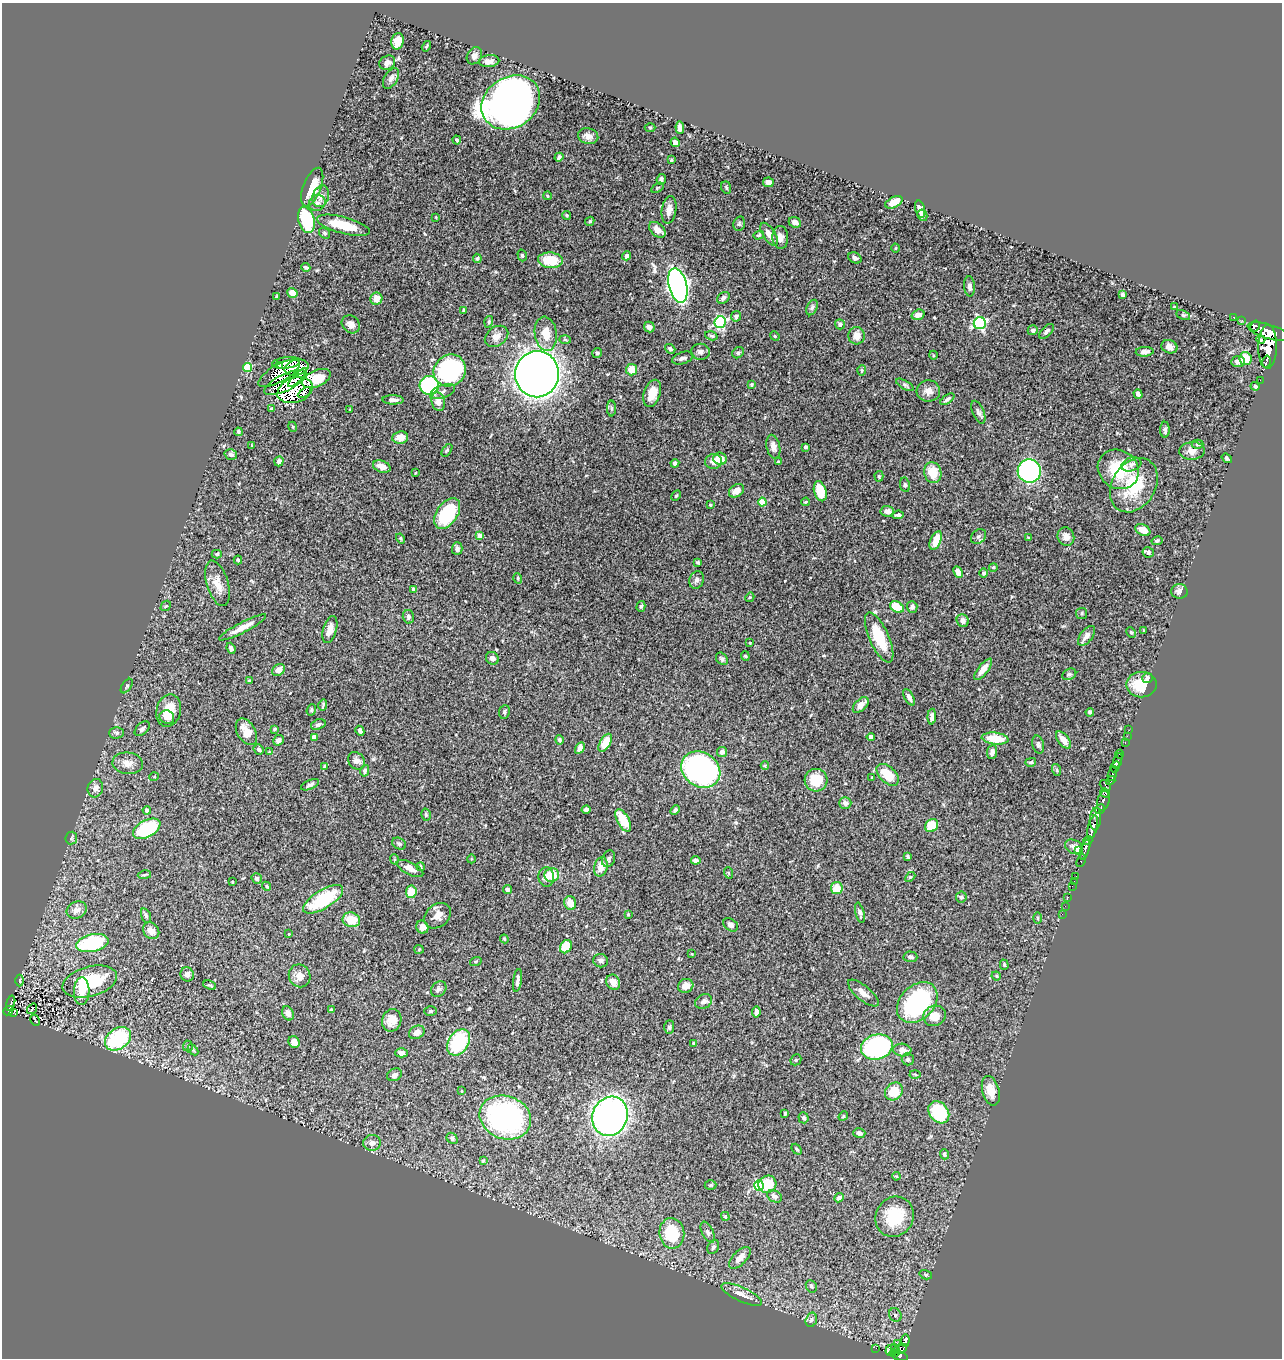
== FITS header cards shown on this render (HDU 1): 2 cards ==
NAXIS1  =                 1280
NAXIS2  =                 1356

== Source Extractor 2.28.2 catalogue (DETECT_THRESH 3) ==
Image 1280 x 1356 px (HDU 1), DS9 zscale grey, 1 PNG px = 1 image px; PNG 1284 x 1360 px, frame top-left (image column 1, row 1356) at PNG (2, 3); each listed source drawn as its Kron ellipse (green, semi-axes under 4 px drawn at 4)
Background 0.489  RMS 0.024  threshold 0.0714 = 3 sigma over >= 5 px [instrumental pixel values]
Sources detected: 402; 3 with non-positive FLUX_AUTO (blend fragments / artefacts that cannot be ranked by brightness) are neither listed nor drawn; the other 399 listed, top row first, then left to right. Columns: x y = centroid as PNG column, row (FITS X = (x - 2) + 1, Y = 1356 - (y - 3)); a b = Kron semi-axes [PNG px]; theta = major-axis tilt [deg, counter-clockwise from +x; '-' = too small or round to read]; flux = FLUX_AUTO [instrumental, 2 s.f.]
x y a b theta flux
398 41 8 6 77 18
426 46 5 3 - 1.9
474 56 9 7 58 6.7
489 61 10 6 6 9.6
387 63 8 6 31 8.4
391 78 11 6 60 5.8
511 102 31 25 32 1300
650 127 5 3 - 1.6
680 128 6 4 -86 7.1
588 136 10 7 -14 9.1
457 140 4 3 - 3.1
675 142 5 4 - 7.7
559 157 4 3 - 3.9
671 160 3 3 - 1.7
661 179 5 4 - 3.4
768 182 5 4 - 6.7
312 187 20 9 68 38
657 188 7 4 32 2
726 188 6 4 -70 2.6
321 196 11 8 71 11
548 196 4 3 - 1.2
894 202 9 5 26 18
317 203 8 7 - 6.5
920 209 9 4 -76 10
669 210 14 7 81 12
567 215 4 3 - 1.9
922 215 6 4 -62 4.6
436 217 4 3 - 1.2
306 220 13 8 -75 85
590 221 5 4 - 2.6
795 222 6 5 - 7.5
739 224 7 5 76 2.9
344 225 27 8 -15 48
657 230 10 6 -42 14
324 233 6 5 - 2.8
769 234 13 6 -56 13
759 235 6 4 18 2.5
780 237 11 8 -87 8.7
896 248 4 3 - 1.5
522 255 6 4 -73 2.3
627 256 4 4 - 7.3
477 258 4 4 - 2.4
855 258 7 5 -32 3.8
550 260 12 8 -4 48
306 267 4 3 - 2.5
678 285 17 9 -75 780
970 286 10 5 -85 5.9
292 293 5 4 - 13
1122 294 4 3 - 3.1
276 296 3 3 - 1.3
723 298 7 5 38 5
376 299 6 6 - 19
1174 307 3 2 - 1.2
812 308 8 5 63 4.3
464 311 3 2 - 1.9
918 315 6 5 - 10
1183 315 7 4 -24 2.5
736 316 5 5 - 5.1
1234 317 3 2 - 1.6
1242 320 3 3 - 3.3
489 322 6 3 72 2
720 322 6 5 - 220
980 323 6 6 - 250
351 324 10 8 -45 10
840 324 5 5 - 5
1255 326 6 3 60 350
649 327 5 5 - 5.4
1033 330 5 5 - 3.8
1046 331 9 4 45 4.3
1269 332 22 7 -17 2000
546 334 17 11 -82 30
496 336 13 9 35 13
711 336 6 4 -17 2.6
775 336 5 4 - 1.6
857 336 9 8 - 13
1261 339 5 3 - 130
565 340 6 3 -2 1.9
1169 347 8 6 -24 8.2
1268 347 22 9 89 2300
670 349 5 4 - 4.4
700 352 9 8 - 5.9
1145 352 9 4 3 6.5
597 353 5 4 - 2.8
738 353 6 5 - 2.9
933 355 4 3 - 1.3
683 358 11 6 18 6.4
1245 359 6 6 - 29
1238 361 7 5 8 8
1266 361 6 2 77 190
286 363 14 5 6 13
279 366 4 3 - 3.4
247 367 4 4 - 75
297 368 12 8 14 11
450 370 17 15 43 200
632 370 6 5 - 23
862 371 5 3 - 2
279 373 23 8 30 3.3
537 374 23 22 - 2100
297 378 12 3 44 5.6
316 379 15 8 23 51
1260 380 2 2 - 4.1
285 383 23 8 25 9.7
429 385 9 9 - 160
751 385 4 4 - 2
905 385 10 4 -29 3.2
1255 386 4 3 - 3.3
295 390 18 12 19 6.8
928 391 12 10 -3 13
443 392 13 6 21 6.3
304 393 7 3 32 7.5
652 393 14 8 72 22
1138 394 5 4 - 4.9
947 399 8 4 35 4.1
393 400 10 4 -2 7.6
438 402 9 6 -74 12
611 408 8 4 90 2.8
272 409 4 3 - 6.9
350 410 3 2 - 1.8
978 412 12 5 -66 5.4
293 427 5 3 - 1.8
1165 430 8 5 89 3.9
238 432 4 3 - 3.2
400 437 8 6 6 17
1197 444 6 4 -1 2.4
252 446 4 2 - 1.6
773 447 12 6 -78 9.4
805 447 3 3 - 5
447 450 7 3 54 2
1192 451 13 9 5 12
231 454 6 5 - 4.1
1227 458 6 3 -36 3.3
720 459 7 6 - 22
279 461 5 4 - 6.2
713 462 8 7 - 8.5
778 462 4 3 - 2.3
675 463 4 4 - 4.8
1131 464 10 6 18 6.5
382 467 9 6 -18 13
1118 469 21 19 -37 75
1029 471 12 11 - 240
415 473 3 2 - 1
933 473 10 8 -74 34
879 476 5 4 - 2.1
905 485 7 5 -80 3.1
1134 485 29 21 58 81
736 491 8 6 35 14
820 491 10 6 -74 39
676 496 5 3 - 1.9
762 502 4 4 - 36
806 502 4 3 - 1.7
710 505 4 3 - 1.7
887 511 7 5 -3 6.9
447 513 17 10 55 98
898 515 6 3 7 3
1143 530 8 5 -27 16
480 536 4 4 - 13
979 536 8 6 44 4.7
1066 537 9 8 - 9.9
401 538 5 4 - 2
1029 538 3 3 - 1.4
936 540 10 5 67 24
1157 541 5 4 - 3.1
457 549 6 5 - 6.1
1148 552 5 5 - 3.8
217 554 5 4 - 2.4
238 560 4 3 - 2.4
698 562 4 3 - 2
993 567 4 4 - 2.3
958 572 6 4 -64 9.8
984 573 5 4 - 2.6
518 578 5 4 - 2.4
696 580 9 7 67 5.7
217 583 23 10 -74 20
413 589 4 3 - 4.9
1179 591 8 7 - 7.8
750 597 5 3 - 1.6
166 606 6 4 42 2.2
641 606 5 4 - 2.8
897 607 7 5 -31 47
912 607 6 5 - 4.4
1082 613 5 5 - 2.5
408 617 7 5 -75 4.6
963 621 6 6 - 6.3
243 627 26 5 27 19
330 629 14 6 74 16
1144 630 3 2 - 1.7
1131 632 5 4 - 2.1
1087 636 11 6 51 11
879 637 27 9 -66 64
750 643 3 2 - 1.3
231 648 5 4 - 4
745 656 5 4 - 1.8
492 658 7 6 - 6
722 659 7 5 -47 3.3
983 669 13 5 53 15
278 670 7 5 39 11
1069 674 7 5 25 3.4
1147 678 5 5 - 4.6
249 681 4 4 - 2.7
1141 685 15 13 0 37
127 686 8 4 55 3
909 697 9 4 -60 6.1
323 705 5 2 - 2.5
861 705 9 5 45 11
169 710 16 12 76 33
311 710 6 4 71 2.3
504 712 7 5 82 3.4
1090 712 4 3 - 3.3
167 717 7 6 - 8.3
932 717 8 4 86 5.9
318 724 7 5 20 4.1
142 729 9 5 43 4.7
274 729 4 3 - 1.7
1129 730 2 2 - 4
360 731 5 4 - 5.6
246 732 14 9 -59 21
117 733 7 6 - 3.3
1127 736 2 2 - 7.4
314 737 4 4 - 13
871 737 4 4 - 7.5
995 739 13 6 -6 39
278 740 6 5 - 7.2
559 740 5 4 - 3.4
1064 740 10 5 -51 13
1125 742 4 3 - 16
605 743 10 5 61 32
1038 745 9 6 -76 4.3
580 748 6 4 61 9.2
259 749 5 4 - 3.9
269 752 4 4 - 1.3
722 752 5 5 - 7.4
992 752 7 5 85 6.2
1120 754 4 3 - 60
356 761 9 7 -51 7.6
1118 761 8 3 70 210
1031 762 5 3 - 2.1
128 763 15 11 -7 14
325 766 4 3 - 3.1
765 766 4 3 - 1.5
1115 767 6 4 59 350
701 770 20 17 -33 430
1057 770 6 4 -71 2.2
365 771 5 4 - 3.9
1112 774 8 4 72 240
888 775 13 8 -44 35
154 777 5 3 - 1.5
872 777 3 3 - 1.3
816 780 11 11 - 39
1111 781 5 4 - 130
310 785 10 4 24 4.1
1105 785 6 5 - 60
95 788 9 7 74 9.6
1105 793 5 3 - 150
1103 801 10 6 75 220
845 803 6 6 - 5.8
1100 809 5 3 - 86
147 810 4 4 - 8
586 810 4 4 - 4
675 810 5 4 - 3
426 815 6 4 -76 2.4
1096 819 11 5 86 450
623 820 12 6 -62 47
932 825 7 6 - 36
1092 827 12 5 75 860
147 829 15 8 29 98
71 838 6 6 - 2.7
1088 841 5 3 - 240
399 844 7 5 -29 3.6
1074 847 9 6 -29 6.9
1085 850 10 3 71 210
1078 851 4 4 - 17
908 856 4 3 - 2.1
394 859 5 3 - 1.8
471 859 4 3 - 1.2
609 859 8 6 71 3.9
696 860 5 4 - 6.5
1081 861 7 3 67 57
420 867 4 3 - 2.1
601 867 10 6 75 19
410 868 14 6 -26 12
729 873 6 3 -69 1.5
144 875 7 3 10 2.2
552 875 7 7 - 33
546 877 10 8 -88 11
910 877 6 4 44 1.9
1075 877 3 2 - 8.7
257 878 5 5 - 4.1
1074 881 3 2 - 1.4
232 882 3 2 - 0.97
267 886 5 4 - 2.2
1072 886 2 2 - 3.7
837 888 6 6 - 25
508 889 4 3 - 4.9
411 892 6 5 - 29
961 897 5 5 - 3.4
1068 897 3 2 - 3.2
323 899 23 9 31 97
570 903 7 5 -72 16
1065 906 2 2 - 2.9
77 910 10 8 27 9.5
860 913 10 4 -76 5
628 914 3 2 - 1.6
1062 914 2 2 - 4.8
146 916 7 4 -71 3.6
438 916 15 11 40 15
1038 918 6 3 -89 1.6
351 920 9 7 -18 32
731 925 8 6 -36 4.7
422 927 6 6 - 9.8
151 931 9 7 -50 12
289 934 2 2 - 0.95
504 939 4 3 - 1.7
92 943 16 8 12 140
566 947 7 5 56 38
419 949 5 4 - 1.7
692 954 3 2 - 0.88
910 957 7 5 -3 4.9
476 961 6 4 19 1.8
601 961 7 6 - 6.6
1004 965 5 4 - 1.8
187 974 7 6 - 6.7
300 976 11 10 - 12
996 976 5 4 - 1.9
20 980 6 3 -89 1.8
517 980 11 3 82 5.9
90 982 28 15 15 99
613 982 8 6 -59 10
210 985 7 3 -24 2.4
686 986 8 6 26 13
439 989 8 6 46 4.5
82 991 14 8 88 24
863 993 19 7 -40 12
704 1001 9 7 30 6.6
917 1002 23 17 45 200
11 1003 8 3 75 31
32 1009 6 2 55 1.3
8 1010 5 4 - 53
331 1010 4 3 - 2.3
431 1011 6 4 -1 2.6
14 1012 4 3 - 6.2
756 1012 5 4 - 6.6
288 1013 7 5 -65 8.2
934 1016 11 10 - 23
35 1020 6 2 -60 1.2
392 1020 11 9 69 16
669 1027 7 5 87 2.9
417 1032 8 6 29 9
118 1039 14 10 36 130
294 1042 6 5 - 10
459 1042 14 10 57 110
694 1043 4 4 - 2.7
188 1046 5 5 - 2.3
877 1047 16 12 14 290
193 1050 6 4 -46 1.8
902 1050 9 6 -6 11
401 1053 6 4 0 6.4
908 1059 6 6 - 3.4
796 1060 6 5 - 2.1
915 1074 5 3 - 1.9
395 1075 8 6 28 5.9
461 1091 3 2 - 1.2
894 1091 9 8 - 40
991 1091 15 8 -75 21
939 1112 12 9 -51 95
785 1113 3 3 - 2.1
610 1116 20 17 68 700
843 1116 5 4 - 2
505 1117 26 21 -20 340
804 1118 5 5 - 3.3
859 1133 6 5 - 5.1
452 1138 6 5 - 4
372 1143 9 8 - 7.7
797 1149 6 4 -51 2.3
944 1154 5 4 - 3
483 1161 4 4 - 1.8
896 1176 4 4 - 1.8
767 1184 9 8 - 50
710 1185 6 5 - 1.9
759 1186 5 5 - 130
775 1196 8 5 -30 6.3
839 1198 5 4 - 4.4
725 1216 4 3 - 2
894 1217 21 18 59 67
708 1232 11 5 -65 4.8
672 1233 15 12 -82 74
713 1247 7 5 62 3.5
740 1258 14 7 46 13
926 1275 6 4 -16 2.5
811 1286 6 5 - 3.9
742 1294 22 7 -25 13
895 1315 7 6 - 4.4
811 1320 7 5 73 4.1
905 1340 6 4 87 120
897 1343 2 2 - 26
876 1348 2 2 - 5.2
900 1349 7 4 22 190
892 1350 6 5 - 92
895 1350 6 3 -65 130
899 1355 9 4 -20 380
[3 non-positive-flux detections neither listed nor drawn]